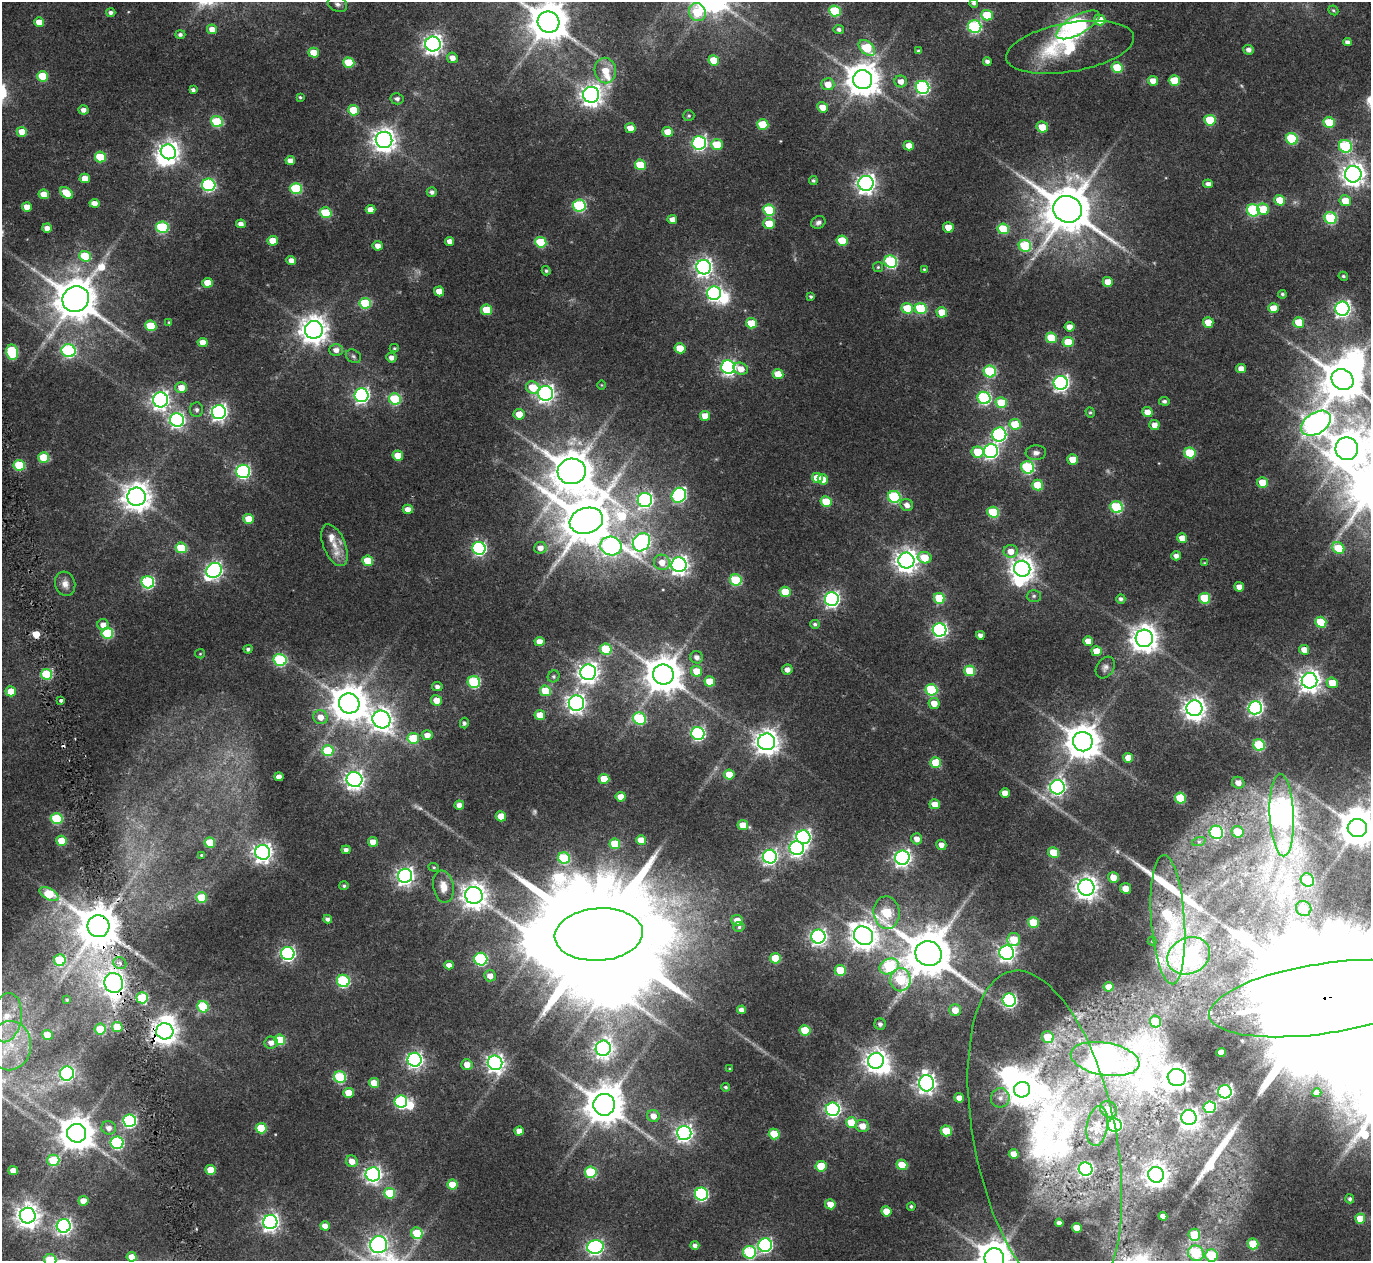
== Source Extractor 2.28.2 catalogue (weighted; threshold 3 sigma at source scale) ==
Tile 7 of 4 x 4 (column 3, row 2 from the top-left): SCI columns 2740-4108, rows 2626-3884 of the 5478 x 5297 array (HDU 1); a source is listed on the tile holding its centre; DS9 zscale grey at full resolution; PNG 1373 x 1263 px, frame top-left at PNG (2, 2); each listed source drawn as its Kron ellipse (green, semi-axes under 4 px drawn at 4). Shown black and unused: <1% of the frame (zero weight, under 2 of 4 exposures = <1% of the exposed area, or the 3 px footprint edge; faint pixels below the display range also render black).
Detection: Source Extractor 2.28.2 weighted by HDU 2 'WHT'; one run over the whole footprint, this tile lists its part. Background 0.0284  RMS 0.0048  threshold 0.0215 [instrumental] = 3 sigma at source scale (4.5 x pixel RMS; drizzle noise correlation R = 1.50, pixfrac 1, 0.0396/0.0396 arcsec/px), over >= 5 px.
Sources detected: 475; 8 too faint to see at this stretch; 13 inside a brighter object's white glare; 2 cosmic-ray / hot-pixel residue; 2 long thin detections or spike segments (spike, bleed or trail) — neither listed nor drawn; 3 inside a brighter listed object's ellipse — not listed separately; the other 447 listed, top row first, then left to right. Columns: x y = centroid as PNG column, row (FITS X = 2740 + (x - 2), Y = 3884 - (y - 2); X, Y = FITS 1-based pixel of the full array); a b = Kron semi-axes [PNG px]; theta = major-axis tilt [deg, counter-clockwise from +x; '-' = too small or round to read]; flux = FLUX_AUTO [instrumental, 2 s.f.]
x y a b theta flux
974 3 4 4 - 0.92
337 4 10 7 -27 1.6
1333 10 5 4 - 0.65
835 11 6 5 - 24
111 12 4 4 - 1.2
697 12 9 8 - 18
987 15 6 5 - 13
1100 20 6 5 - 6.8
39 22 5 4 - 5.9
549 22 11 10 - 1400
1078 25 24 9 29 82
975 27 6 6 - 55
212 29 5 5 - 3.3
839 29 5 4 - 1.1
180 34 5 4 - 1.1
1347 42 4 4 - 1.5
433 44 7 7 - 230
1070 47 65 24 10 28
867 48 9 6 -44 17
1248 50 5 5 - 1.9
919 51 4 3 - 0.87
313 53 5 5 - 7.1
452 58 5 5 - 3.1
714 60 5 5 - 11
987 61 4 4 - 1.6
349 63 5 5 - 15
1117 68 5 5 - 15
605 71 13 10 -80 7.3
42 76 5 5 - 17
863 80 9 9 - 870
1174 80 5 5 - 12
901 81 6 6 - 3
1153 81 5 5 - 4.2
828 84 6 6 - 4.6
923 87 7 6 - 80
193 90 4 4 - 1.3
591 95 8 8 - 310
300 97 3 3 - 0.53
397 99 6 5 - 1.3
823 107 5 5 - 4.5
84 110 5 4 - 2.2
353 110 5 5 - 12
689 116 5 5 - 0.74
1210 120 6 5 - 17
217 122 6 5 - 24
1329 122 6 5 - 15
763 124 5 5 - 15
1042 127 6 5 - 6.9
630 128 5 5 - 4.8
22 132 5 5 - 6.5
668 132 5 5 - 7.6
1292 139 6 5 - 29
384 140 8 8 - 380
699 143 7 6 - 91
717 145 6 5 - 15
909 146 5 4 - 4.6
1345 146 6 6 - 42
168 152 8 7 - 300
100 157 6 5 - 18
290 160 5 4 - 2.8
640 165 5 5 - 17
1353 174 8 8 - 350
85 178 5 4 - 4.3
813 180 4 4 - 0.71
866 183 7 7 - 220
1208 184 5 4 - 2
209 185 7 6 - 61
296 189 6 5 - 30
432 192 5 5 - 1.4
66 193 7 5 -42 8.8
44 194 5 5 - 5.4
1280 200 5 5 - 8.5
1345 201 6 5 - 7.9
94 203 5 4 - 3.6
579 205 6 6 - 47
27 207 5 4 - 4.7
1068 209 14 13 - 2300
1263 209 6 5 - 11
371 210 5 4 - 3.6
769 210 6 5 - 26
1253 210 6 6 - 49
326 213 6 5 - 21
1331 218 6 6 - 37
672 220 5 4 - 3.3
818 222 7 6 - 1.5
241 224 5 4 - 2.3
769 224 6 5 - 8.1
162 227 6 5 - 40
948 227 5 5 - 4.9
47 228 5 4 - 2.7
1003 229 6 5 - 19
273 241 5 5 - 7
450 241 4 4 - 3
842 241 5 5 - 14
541 242 5 5 - 21
378 246 5 5 - 3.1
1025 246 6 6 - 28
85 256 6 5 - 13
291 260 5 4 - 3
891 262 6 6 - 49
704 267 7 7 - 180
878 267 5 5 - 0.53
924 269 4 4 - 0.44
546 271 5 4 - 0.67
1343 276 5 4 - 0.69
1108 282 5 5 - 5.7
207 283 5 5 - 6.1
439 291 5 5 - 4.9
714 293 7 7 - 100
1282 294 4 4 - 0.75
811 297 4 4 - 0.66
76 299 13 12 - 1700
365 303 6 5 - 24
907 308 5 5 - 12
1273 308 5 5 - 6.3
921 309 6 5 - 28
1342 309 7 7 - 130
486 310 5 5 - 13
942 312 5 5 - 9.6
169 322 4 3 - 0.47
1208 322 5 5 - 6.7
1299 322 5 5 - 13
751 323 5 5 - 9.5
151 326 5 5 - 17
1070 327 5 4 - 3.8
314 330 9 9 - 510
1051 338 5 5 - 14
203 342 5 4 - 4.5
1068 342 5 5 - 12
394 348 4 4 - 0.5
680 348 5 5 - 8.7
336 350 6 6 - 2.5
69 351 7 6 - 62
12 352 8 6 -78 31
353 356 8 6 -34 1
391 358 5 5 - 2
728 367 7 7 - 110
741 369 7 6 - 4.3
1241 369 5 4 - 3.2
990 371 6 6 - 42
778 374 5 5 - 7.5
1342 380 11 10 - 1600
1061 383 7 7 - 140
601 385 5 3 - 0.34
533 387 7 6 - 10
181 388 6 5 - 4.5
546 393 7 7 - 170
362 395 7 7 - 120
984 398 6 6 - 61
395 399 6 5 - 29
160 400 7 7 - 180
1164 401 5 4 - 1.1
1001 403 5 5 - 15
197 410 7 6 - 1.3
219 412 7 7 - 130
1090 412 5 4 - 0.65
1147 412 5 5 - 4.8
519 414 5 5 - 5.7
705 416 5 5 - 5.6
177 420 7 7 - 110
1316 423 16 10 33 330
1015 424 6 5 - 14
1154 425 5 5 - 3.5
999 435 7 7 - 79
1347 449 11 11 - 890
991 451 7 7 - 99
978 452 6 5 - 14
1036 453 10 7 3 2
1190 453 6 5 - 22
398 456 5 5 - 7.4
44 457 5 5 - 13
1073 460 5 5 - 7.3
19 465 5 5 - 21
1028 467 6 6 - 44
243 471 7 6 - 80
572 471 14 13 - 1600
817 478 5 5 - 11
823 479 5 5 - 4.9
1262 483 5 5 - 9.1
1038 485 5 5 - 15
679 495 8 6 51 67
137 497 9 9 - 530
894 497 6 6 - 47
645 500 7 7 - 110
826 502 5 5 - 13
907 505 6 6 - 2.5
1117 507 6 6 - 36
408 509 5 4 - 3.5
993 512 6 5 - 24
249 519 5 5 - 8.6
586 521 17 13 16 2400
1182 538 5 4 - 5
641 542 10 8 51 150
334 545 22 11 -67 5.1
611 546 11 9 -12 120
181 548 5 5 - 17
479 548 6 6 - 77
540 548 6 6 - 3
1338 548 6 5 - 13
1011 551 7 6 - 4.2
1176 556 5 4 - 2
924 558 7 5 -12 11
368 561 5 5 - 10
906 561 8 8 - 340
662 562 8 7 - 4.2
1204 563 4 3 - 0.39
679 565 7 7 - 200
1022 569 8 8 - 380
214 570 8 7 - 140
736 580 6 5 - 28
148 582 6 6 - 57
65 584 12 10 -73 2.8
1239 587 5 4 - 3.8
785 592 5 5 - 13
1034 596 7 6 - 0.89
939 598 5 5 - 19
1205 598 5 5 - 19
832 599 7 7 - 120
1121 599 5 4 - 1.2
1321 622 5 5 - 19
815 624 5 4 - 0.85
103 625 5 5 - 3.3
939 630 7 6 - 110
107 633 6 5 - 27
980 635 4 4 - 1.9
1144 638 8 8 - 520
539 641 5 4 - 3.6
1088 641 5 4 - 4.4
248 649 4 4 - 0.95
606 649 6 5 - 23
1304 650 5 4 - 4.1
1097 651 5 5 - 8.6
200 654 5 4 - 0.45
697 657 6 6 - 2.1
280 660 6 6 - 46
1105 667 11 8 58 1.8
787 669 5 5 - 2.2
697 671 5 5 - 8.9
970 671 5 5 - 13
588 672 8 8 - 270
47 674 5 5 - 28
663 675 10 10 - 1100
554 676 6 5 - 0.88
710 681 5 5 - 9.6
1310 681 8 8 - 300
474 682 6 6 - 36
1332 683 5 5 - 6.9
437 687 5 4 - 1.7
931 690 6 5 - 34
11 691 5 5 - 6.7
545 691 5 5 - 12
61 700 3 3 - 2.5
436 700 5 5 - 4.6
349 703 10 10 - 1100
576 703 8 7 - 190
934 703 5 5 - 5.2
1194 708 8 8 - 330
1255 708 7 7 - 120
540 715 5 5 - 6.4
320 717 7 7 - 3.6
639 719 6 6 - 32
381 720 9 8 - 340
464 723 5 4 - 0.96
698 733 6 6 - 79
427 735 5 5 - 3.4
413 738 6 5 - 15
767 742 8 8 - 380
1083 742 10 9 - 950
1259 745 6 5 - 28
328 751 5 5 - 23
1128 758 5 5 - 5.4
936 763 5 5 - 13
729 774 5 5 - 6.7
279 777 4 4 - 2.6
354 779 8 7 - 210
604 779 5 5 - 9.7
1238 783 6 5 - 2.7
1057 787 7 7 - 130
1005 793 5 5 - 3.9
621 797 5 4 - 4.6
1180 798 5 5 - 17
935 804 5 5 - 4.8
459 805 5 4 - 2.6
1282 815 41 12 -87 520
501 816 5 5 - 5.9
57 819 6 5 - 30
743 825 5 5 - 6.5
1357 828 9 9 - 1200
1216 832 7 6 - 44
1238 832 6 6 - 12
803 837 7 7 - 110
917 839 5 5 - 2.9
641 840 5 5 - 7.4
62 841 5 5 - 11
1199 841 7 4 19 0.83
373 842 5 4 - 4.7
210 843 5 5 - 13
615 844 5 5 - 16
941 845 5 5 - 2.8
797 848 7 7 - 120
346 850 4 4 - 1.7
263 852 7 7 - 230
1054 853 5 5 - 12
201 855 4 3 - 0.44
770 857 7 7 - 120
564 858 6 5 - 27
902 858 7 7 - 160
434 867 5 4 - 0.53
405 876 7 7 - 180
1113 877 5 5 - 5.9
1307 880 7 6 - 19
344 886 4 4 - 0.69
443 887 16 10 -80 5.1
1086 887 8 8 - 340
1125 888 5 5 - 4.6
49 894 10 5 -29 18
474 895 9 8 - 430
202 898 5 5 - 13
1304 908 8 7 - 8.9
887 913 16 13 -84 29
328 919 4 4 - 1.5
737 920 6 5 - 4.5
1168 920 65 17 -86 47
1033 923 5 5 - 15
98 926 11 11 - 1500
739 927 5 5 - 0.76
599 934 44 26 4 17000
863 936 10 9 - 500
818 937 7 7 - 140
1014 940 6 6 - 10
1152 941 4 4 - 0.45
288 953 7 6 - 100
928 953 13 12 - 2200
1007 953 7 7 - 170
1189 956 22 18 26 61
775 958 5 5 - 14
481 959 6 6 - 49
60 960 6 6 - 25
120 963 7 5 -31 1.8
449 965 4 4 - 2.7
889 966 10 7 24 39
840 970 5 5 - 13
490 976 6 5 - 3.1
900 980 11 10 - 23
343 981 6 6 - 40
114 983 10 9 - 250
1109 987 5 5 - 4.8
142 998 5 5 - 27
1324 998 116 35 9 69000
67 1000 3 3 - 0.54
1009 1000 7 6 - 81
203 1007 6 5 - 22
741 1010 4 4 - 2.2
955 1010 6 6 - 4.9
7 1018 25 15 81 11
1155 1022 6 5 - 12
880 1024 6 5 - 1.3
117 1027 5 5 - 11
100 1029 5 5 - 10
805 1030 5 5 - 17
165 1031 8 8 - 410
47 1035 5 5 - 5.7
1048 1037 6 5 - 13
280 1040 5 5 - 19
271 1043 7 6 - 2.6
10 1046 25 21 83 17
603 1048 8 7 - 190
1221 1052 4 4 - 4.8
1105 1059 35 16 -10 550
414 1060 7 7 - 140
876 1061 8 7 - 350
495 1063 7 7 - 180
467 1064 5 5 - 3.8
730 1069 4 3 - 0.43
67 1073 7 7 - 70
340 1077 6 5 - 36
1177 1077 9 8 - 390
374 1083 5 5 - 5.9
927 1083 8 7 - 210
725 1087 4 4 - 0.77
1022 1090 8 8 - 700
1225 1092 6 6 - 120
348 1093 5 5 - 5.7
1317 1093 4 4 - 2.8
959 1098 5 4 - 3.5
1000 1098 10 9 - 2.7
401 1102 6 6 - 55
604 1105 11 11 - 1300
1210 1107 6 6 - 39
833 1109 7 6 - 110
1109 1109 9 7 -39 4
653 1116 6 6 - 3.8
1189 1118 7 7 - 290
130 1121 6 6 - 66
851 1123 5 5 - 14
1115 1125 7 6 - 61
862 1126 7 6 - 4.4
1097 1126 20 10 82 5.4
109 1128 7 6 - 2.3
261 1128 5 5 - 15
519 1131 4 4 - 2.9
946 1131 5 5 - 13
77 1133 9 9 - 930
684 1133 7 7 - 160
774 1134 5 5 - 15
1045 1137 169 71 -79 150
117 1143 6 6 - 51
1014 1154 5 4 - 4.2
53 1160 6 5 - 17
352 1161 6 5 - 4
902 1165 5 5 - 13
821 1166 5 5 - 14
1086 1169 7 6 - 69
210 1170 5 5 - 6.5
13 1171 5 4 - 4.8
591 1172 6 5 - 30
373 1174 7 7 - 170
1156 1175 8 8 - 340
452 1185 5 5 - 10
390 1193 5 5 - 20
701 1194 6 6 - 61
1350 1199 4 4 - 0.94
83 1201 5 5 - 5.4
830 1204 5 5 - 5.9
911 1206 4 4 - 0.81
886 1211 5 5 - 6
28 1216 8 8 - 370
1163 1216 4 4 - 3.1
1360 1219 5 5 - 7.3
270 1222 7 7 - 180
1059 1223 4 4 - 1.8
64 1226 7 7 - 130
325 1226 5 4 - 3.8
1077 1228 5 4 - 7.2
417 1233 6 5 - 14
1194 1235 6 6 - 17
1253 1244 5 5 - 15
379 1245 9 8 - 180
695 1245 4 4 - 1.7
765 1245 7 7 - 83
595 1247 8 7 - 140
750 1252 6 6 - 43
1196 1253 8 7 - 23
1211 1256 6 6 - 25
132 1257 5 4 - 5.8
994 1258 10 9 - 970
50 1260 6 6 - 22
Overlapping masked pixels (flux is a lower limit): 5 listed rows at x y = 98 926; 114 983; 1324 998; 165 1031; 1045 1137
Isophote crosses this tile's border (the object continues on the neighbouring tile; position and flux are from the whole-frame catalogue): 10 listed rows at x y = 974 3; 549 22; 1357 828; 1324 998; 1045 1137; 379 1245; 1196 1253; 1211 1256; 994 1258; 50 1260